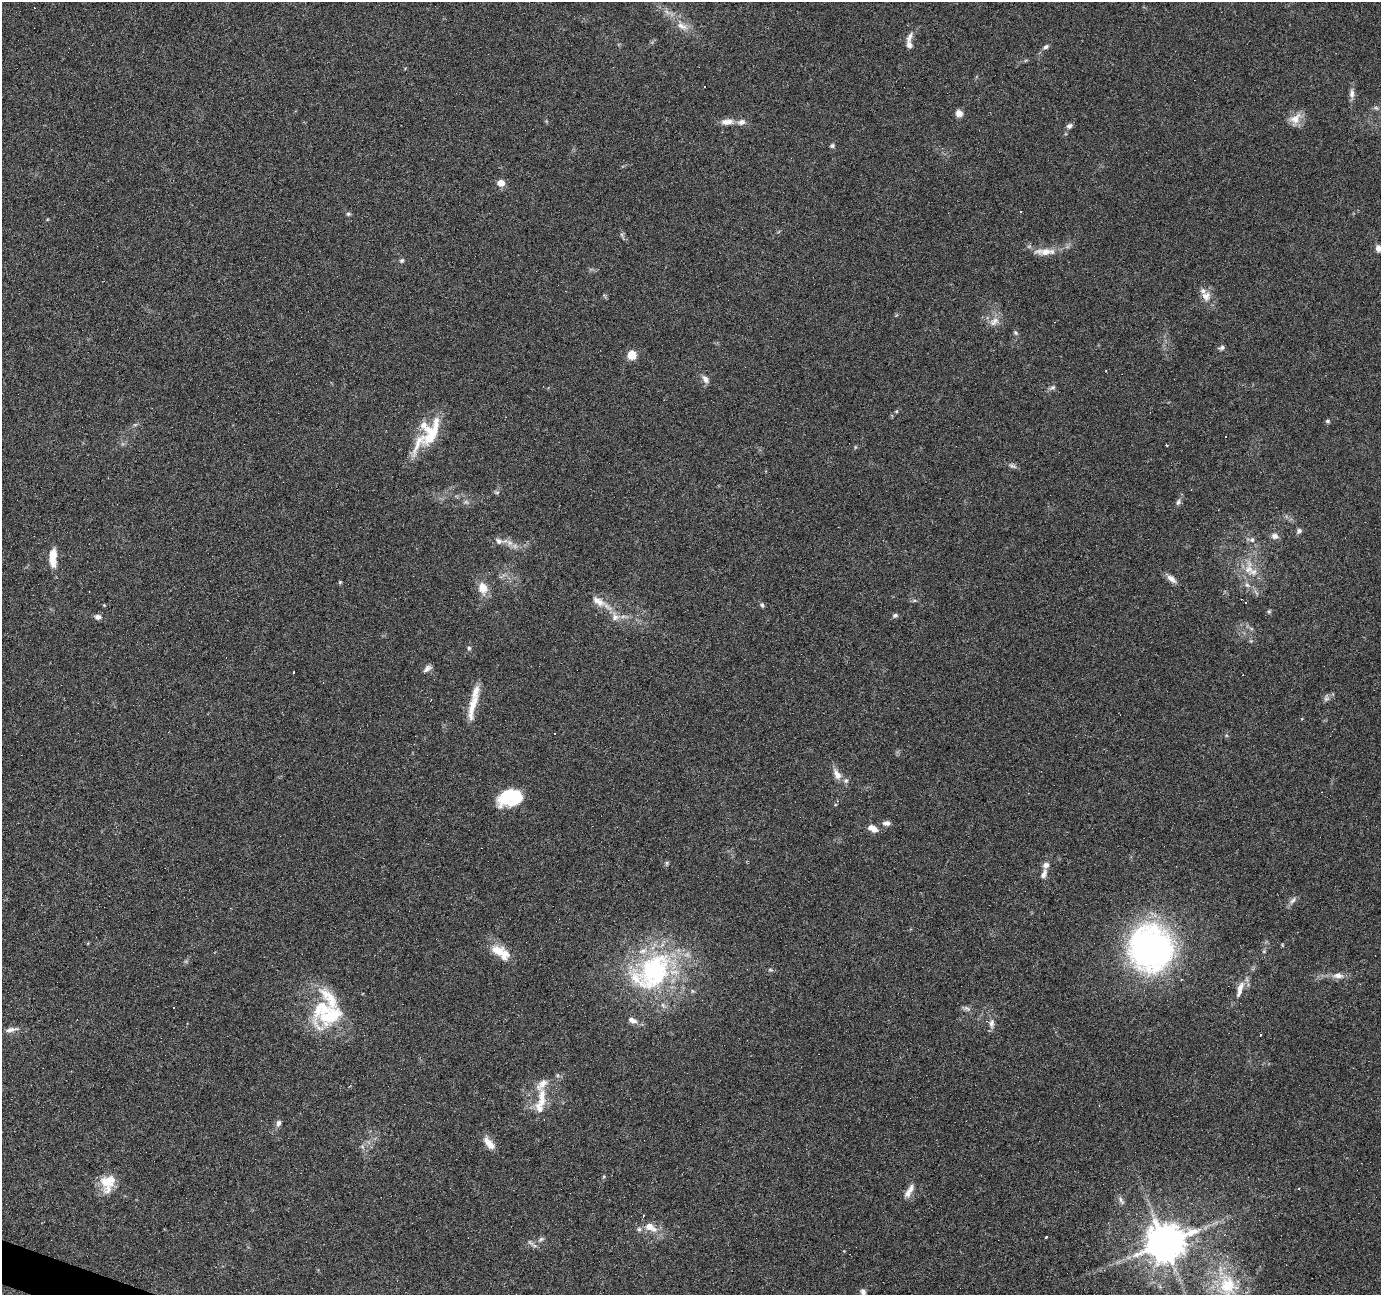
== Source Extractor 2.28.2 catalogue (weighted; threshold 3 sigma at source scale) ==
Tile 7 of 4 x 4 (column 3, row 2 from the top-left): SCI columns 2757-4135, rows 2795-4087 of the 5516 x 5653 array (HDU 1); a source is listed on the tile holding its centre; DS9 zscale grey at full resolution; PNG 1383 x 1297 px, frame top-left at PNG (2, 2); no overlay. Shown black and unused: <1% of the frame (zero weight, under 4 of 7 exposures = <1% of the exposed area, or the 3 px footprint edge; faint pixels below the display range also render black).
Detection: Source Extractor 2.28.2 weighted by HDU 2 'WHT'; one run over the whole footprint, this tile lists its part. Background 0.035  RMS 0.0028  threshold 0.0115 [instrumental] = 3 sigma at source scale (4.09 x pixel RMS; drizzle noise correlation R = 1.36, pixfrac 0.8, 0.0396/0.0396 arcsec/px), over >= 5 px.
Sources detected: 126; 4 too faint to see at this stretch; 1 inside a brighter object's white glare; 13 cosmic-ray / hot-pixel residue — not listed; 22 inside a brighter listed object's ellipse — not listed separately; the other 86 listed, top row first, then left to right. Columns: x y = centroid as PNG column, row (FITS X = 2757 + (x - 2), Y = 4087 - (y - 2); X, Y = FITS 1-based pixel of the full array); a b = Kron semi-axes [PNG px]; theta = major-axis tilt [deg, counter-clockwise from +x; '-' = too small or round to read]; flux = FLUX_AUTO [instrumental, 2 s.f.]
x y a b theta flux
682 26 19 8 -28 2.7
910 37 16 6 62 1.3
1046 47 8 5 30 0.66
1352 93 13 7 89 1.3
959 113 8 7 - 1.5
1295 119 18 12 51 2.9
727 122 15 7 6 2.2
1069 126 8 6 30 0.81
832 146 6 5 - 0.48
501 183 7 6 - 2.4
348 214 6 5 - 0.43
1378 248 8 7 - 1.3
1045 252 30 9 0 3.6
402 260 7 6 - 0.49
604 295 6 4 -19 0.33
1206 296 13 12 - 2.4
994 321 16 10 37 2.2
1015 333 7 5 -42 0.45
1222 348 9 5 12 0.66
632 355 9 8 - 4
705 379 11 7 -55 1.3
1053 387 8 6 15 0.66
897 411 6 3 71 0.29
1327 421 6 5 - 0.43
135 425 7 4 19 0.42
431 435 49 15 64 9.5
1166 445 4 2 - 0.18
1012 466 11 5 -32 0.77
497 492 8 4 -8 0.45
1178 502 9 5 74 0.77
1299 531 7 5 55 0.7
1275 536 9 7 -6 1.2
1252 540 7 7 - 0.82
499 541 10 8 -34 1.2
510 543 7 7 - 1.1
53 557 21 8 90 4.3
1249 569 28 12 86 5.7
1171 579 14 7 -40 1.6
340 582 5 4 - 0.3
483 588 14 11 -77 3.4
598 601 21 9 -34 3
914 601 6 4 20 0.37
104 605 4 4 - 0.22
762 605 7 5 -59 0.53
1269 611 6 5 - 0.4
895 615 7 5 25 0.59
98 617 8 6 -2 1.2
615 617 11 10 - 1.9
469 648 6 5 - 0.53
427 669 12 6 36 1.1
472 706 39 9 76 5.1
837 774 16 8 -61 2.1
515 796 31 14 20 12
886 823 10 6 7 1.1
872 828 13 7 -29 2
667 863 6 4 90 0.41
1044 874 14 6 66 1.4
1293 900 12 6 50 1.1
1151 949 45 43 -83 85
1264 951 6 4 72 0.38
500 952 28 13 -33 5.4
770 970 8 4 0 0.41
652 972 68 43 37 44
1338 975 14 8 0 1.9
1240 989 26 8 73 2.8
322 1008 29 23 43 12
966 1008 12 5 -15 0.81
992 1024 12 7 85 1.4
11 1029 18 6 11 1.4
1260 1035 3 3 - 0.77
542 1084 24 12 55 3.5
542 1101 16 11 71 3.3
278 1123 8 6 69 0.94
489 1143 18 8 -50 2.9
362 1146 7 5 -54 0.67
107 1183 23 17 78 5.7
1299 1189 3 3 - 0.74
909 1191 19 6 57 2.1
1121 1201 13 5 -62 0.86
650 1227 20 11 -29 3.6
1046 1237 3 3 - 1.4
541 1239 8 4 36 0.61
531 1243 12 5 -34 0.83
1165 1243 11 10 - 790
1228 1285 35 27 -72 17
863 1292 8 6 -73 0.82
Isophote crosses this tile's border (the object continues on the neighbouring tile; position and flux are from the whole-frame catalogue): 1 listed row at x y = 1378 248